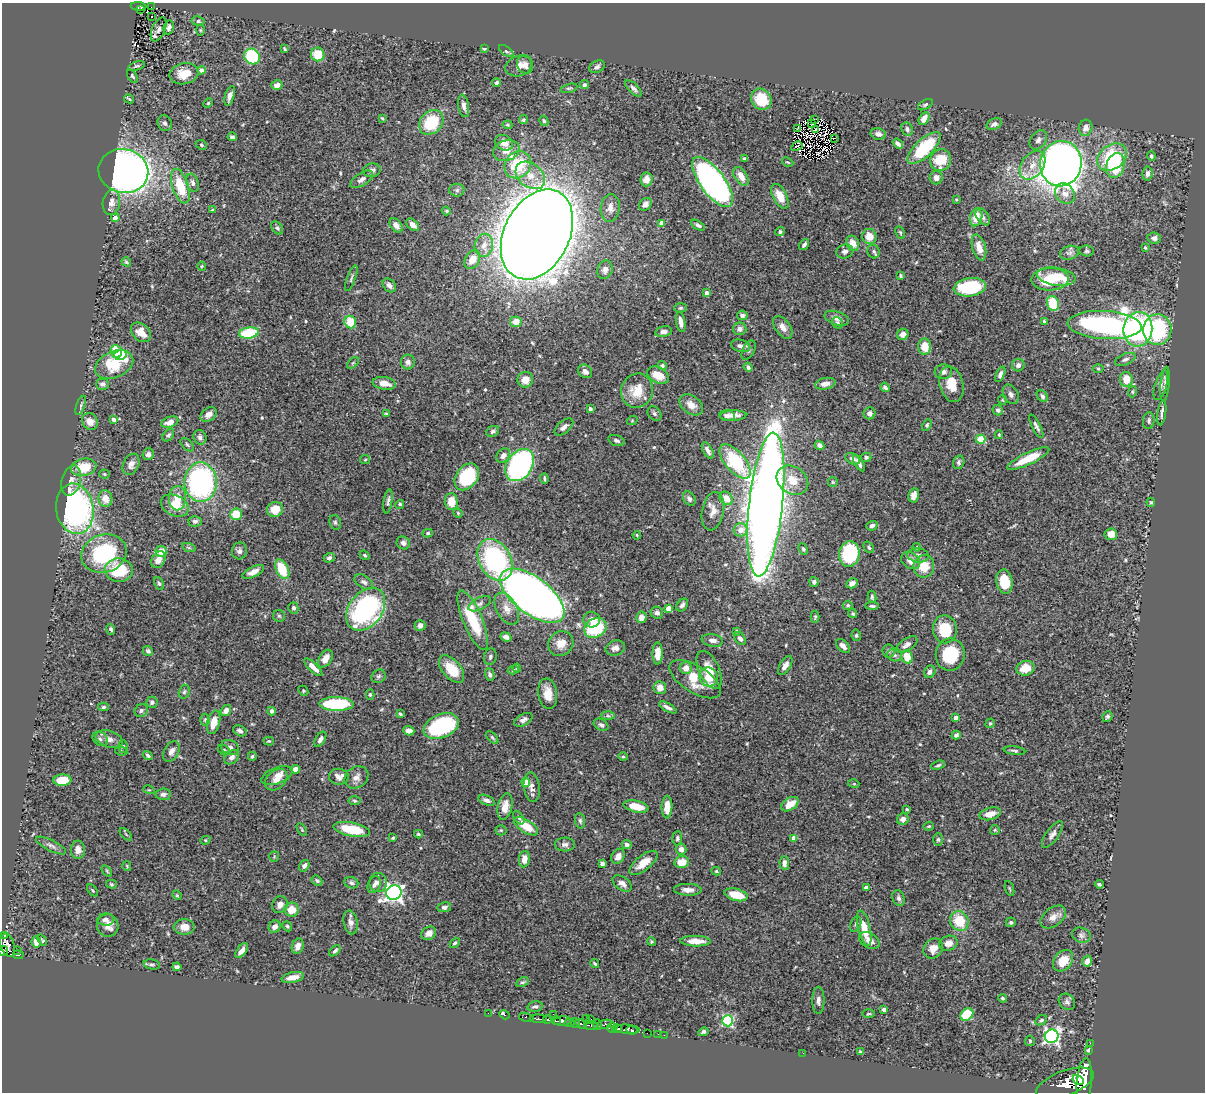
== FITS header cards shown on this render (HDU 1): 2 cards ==
NAXIS1  =                 1203
NAXIS2  =                 1090

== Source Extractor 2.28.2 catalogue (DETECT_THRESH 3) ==
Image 1203 x 1090 px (HDU 1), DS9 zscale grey, 1 PNG px = 1 image px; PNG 1207 x 1094 px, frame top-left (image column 1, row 1090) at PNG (2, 3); each listed source drawn as its Kron ellipse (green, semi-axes under 4 px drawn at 4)
Background 0.839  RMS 0.028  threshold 0.0826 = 3 sigma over >= 5 px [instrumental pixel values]
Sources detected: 535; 4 with non-positive FLUX_AUTO (blend fragments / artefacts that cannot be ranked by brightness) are neither listed nor drawn; of the other 531, the 500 brightest by FLUX_AUTO listed and drawn (31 fainter detections omitted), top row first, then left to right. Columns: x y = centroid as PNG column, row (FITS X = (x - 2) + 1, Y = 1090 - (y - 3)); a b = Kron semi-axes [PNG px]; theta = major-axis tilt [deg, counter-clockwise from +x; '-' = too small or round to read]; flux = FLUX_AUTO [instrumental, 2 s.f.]
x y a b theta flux
138 6 8 3 -4 100
151 7 2 2 - 2.7
140 9 3 2 - 15
151 16 3 2 - 2.2
198 21 6 4 -9 4.2
169 27 7 5 75 6
159 29 13 6 66 6.3
200 30 6 4 -90 2.1
285 49 4 2 - 2.2
484 49 4 3 - 2.8
506 51 8 4 -36 3.6
318 54 7 6 - 41
252 56 8 7 - 150
525 64 9 8 - 9.4
137 66 8 4 14 3.4
519 66 14 10 19 17
597 67 8 6 26 5.6
201 70 4 4 - 12
184 74 14 10 13 30
132 76 7 4 -56 3.2
496 83 4 4 - 4.2
277 85 5 5 - 10
584 85 4 4 - 5.2
569 88 9 3 14 3.3
633 88 10 5 -44 6
230 96 10 4 74 9.1
129 99 5 2 - 2.4
761 99 11 9 -56 54
208 103 5 4 - 2
925 105 8 4 30 3.4
464 106 11 5 -80 9.4
382 118 4 3 - 2.2
924 118 7 5 59 16
523 120 5 4 - 2.9
814 120 2 2 - 320
544 121 5 4 - 2.4
431 122 13 11 46 83
165 123 8 7 - 5.1
811 124 4 2 - 2.1
994 124 8 5 26 6.2
507 125 5 3 - 2.4
798 128 2 2 - 2
1086 128 8 6 74 13
907 129 7 5 -68 4.8
815 130 3 2 - 2.3
878 134 7 5 -11 6.6
232 137 4 3 - 3.6
834 138 2 2 - 3.6
1038 140 11 7 54 7.7
504 143 9 7 -28 19
898 144 6 3 -39 7.2
201 145 6 4 -24 2.5
797 146 6 3 31 2.3
924 148 21 9 43 110
506 151 13 10 18 22
1151 156 5 3 - 3.5
1112 157 16 12 38 100
745 158 4 3 - 3.3
941 160 11 10 - 49
788 162 6 4 -25 2.2
1061 164 23 20 78 2200
518 165 14 12 47 83
1033 165 16 11 54 27
1115 166 13 9 73 70
372 170 9 7 10 6.8
123 171 25 22 -15 1100
1147 173 7 5 83 5.7
530 175 16 11 -41 26
741 176 10 6 -56 19
936 178 6 6 - 9.6
362 179 13 6 33 8.5
646 179 7 6 - 14
712 182 30 12 -53 680
193 183 9 6 -72 7
180 186 18 8 -72 67
457 190 7 6 - 4.8
1065 193 11 9 -52 14
780 196 13 7 -63 29
956 199 4 3 - 1.9
111 202 13 8 80 12
645 204 7 5 46 11
610 208 14 9 83 14
213 210 4 3 - 4.2
446 211 5 4 - 2.3
976 217 9 6 77 26
983 217 9 6 -56 5.8
115 218 4 4 - 11
661 223 4 4 - 14
396 225 8 5 -51 13
413 225 7 5 -42 12
698 225 7 4 -31 4.8
277 228 7 5 -52 4
780 232 5 4 - 3.6
900 232 6 4 -63 2.8
537 234 48 32 63 6800
869 237 7 7 - 22
1154 238 7 5 -7 7.4
853 243 8 6 -67 20
804 244 6 3 56 5.4
484 245 12 9 80 16
979 247 13 6 -74 20
1145 248 4 3 - 2.1
874 251 7 6 - 4
1087 251 7 5 -8 3.8
845 252 8 7 - 6.7
1069 253 10 6 18 5.8
472 260 10 7 60 22
126 262 5 3 - 2.8
202 266 4 4 - 2
605 270 9 7 69 8.4
900 276 4 3 - 2.6
1056 277 19 9 -9 50
351 278 13 3 70 3.9
1050 279 19 11 3 79
389 285 8 5 -49 8.5
970 287 16 9 8 120
707 293 4 4 - 9.4
1053 304 7 6 - 65
681 308 6 4 2 2.8
742 315 5 4 - 4.1
837 318 13 6 -18 11
1044 321 4 3 - 2.5
350 322 6 5 - 41
516 322 6 5 - 20
681 322 10 4 -81 11
837 323 6 5 - 4
1105 325 37 14 -3 550
783 327 13 7 -54 13
740 329 7 6 - 7.5
1138 329 17 14 82 240
1157 330 15 14 - 180
141 332 11 8 -43 25
663 332 8 5 12 7.7
249 333 10 5 8 110
903 334 6 5 - 8.7
741 346 10 6 -16 8.2
925 347 8 6 -88 32
749 350 10 6 61 5.2
116 351 6 5 - 44
120 355 6 5 - 39
1125 359 11 5 23 5.6
408 362 7 7 - 8.3
353 363 7 4 44 2.4
114 364 20 13 23 78
662 365 4 4 - 3.3
1018 365 6 6 - 7.1
748 367 4 4 - 5.6
1098 369 5 3 - 2
585 371 7 6 - 8.5
943 372 8 7 - 8.9
1000 374 8 4 67 6.3
658 375 12 7 -26 25
1126 379 7 6 - 27
525 380 8 8 - 18
384 383 11 6 -9 18
102 384 6 5 - 5.9
825 384 10 5 11 12
951 384 18 12 -75 34
1165 384 17 4 85 7.2
1161 385 15 6 72 8.3
885 387 5 4 - 4.6
637 391 17 16 - 37
1132 392 6 4 77 2.5
1011 394 10 7 -61 7.2
1042 396 6 5 - 4.9
1002 400 5 4 - 2
81 405 10 4 70 3.8
691 405 13 8 -37 17
590 409 4 4 - 4.4
998 410 5 5 - 5.9
869 413 6 6 - 6.7
1162 413 13 3 83 5.6
209 414 9 6 35 13
386 414 4 3 - 1.9
654 414 8 6 -47 4.8
733 415 13 5 2 14
727 416 7 5 -7 7.8
114 420 4 4 - 8.6
90 421 9 7 -49 16
632 421 5 3 - 1.8
1149 421 8 6 84 4.8
170 422 9 5 19 13
927 425 6 4 62 3.2
1036 426 13 4 -63 5.2
564 427 11 6 40 7.7
493 431 7 5 24 4.1
168 435 7 5 50 4.5
999 435 4 3 - 2.4
200 437 7 6 - 6.2
981 439 5 4 - 72
616 441 8 5 -17 4.6
187 445 8 5 -45 3.5
819 445 5 4 - 6.9
708 450 9 4 -60 8.1
148 454 6 5 - 6.8
503 456 8 6 47 11
866 457 5 4 - 4.2
853 459 8 5 -26 6.1
1028 459 23 6 25 43
365 460 5 4 - 2.4
735 461 20 10 -50 130
959 462 7 5 70 3.9
859 463 9 3 -60 5.8
131 464 11 7 66 10
520 465 17 12 56 310
84 467 13 8 12 50
104 474 5 4 - 2.3
467 477 15 10 52 140
544 479 5 2 - 2.9
71 480 15 9 74 14
792 480 17 13 -37 32
201 482 20 16 90 400
833 482 5 5 - 2.3
914 495 7 5 76 11
178 498 12 8 88 31
726 498 7 6 - 21
105 499 8 7 - 22
689 499 8 5 -56 5.1
388 501 12 4 81 4.9
451 502 8 6 -82 29
1151 502 4 3 - 2
400 504 4 4 - 3.8
766 505 72 17 84 3900
175 506 15 10 -25 30
75 509 25 18 -80 470
275 510 8 7 - 26
713 511 19 11 80 17
458 513 5 4 - 2
236 514 6 5 - 43
195 521 6 5 - 4.8
335 522 7 5 -74 4
872 526 5 4 - 6.1
741 530 7 6 - 20
428 533 5 4 - 2.6
1111 534 6 6 - 13
637 535 4 3 - 1.9
403 543 7 6 - 7.4
869 547 6 4 -52 3.3
917 547 4 3 - 1.9
189 548 7 4 -19 2.8
803 549 6 4 -62 2.9
161 551 5 5 - 23
239 551 8 7 - 6.6
104 554 23 19 18 160
849 554 13 10 83 160
365 555 5 3 - 2.4
918 555 11 7 -7 8.2
329 558 5 5 - 4.8
158 560 9 6 62 14
495 560 22 16 -60 260
911 561 10 7 -33 19
924 566 11 10 - 37
282 569 10 6 -65 58
119 570 14 12 -4 73
253 572 12 5 25 13
364 582 10 6 -33 7
814 582 5 4 - 5.5
1004 582 12 8 -81 41
159 583 7 4 -62 3.1
852 583 6 4 29 11
532 596 38 18 -37 2000
872 597 6 3 -82 3.3
480 604 12 6 27 7.3
682 605 7 5 51 5.5
848 605 5 4 - 2.8
872 606 6 4 -3 3.6
293 608 6 5 - 4.2
668 608 4 4 - 24
366 609 24 16 52 340
507 609 17 10 -61 21
657 613 6 5 - 5.8
853 614 5 4 - 2.7
279 616 6 6 - 3.2
641 617 6 5 - 13
815 617 6 4 89 2.8
473 620 32 9 -67 89
592 620 8 8 - 10
420 625 5 5 - 6.9
595 628 12 9 28 110
111 629 5 4 - 4.6
945 629 14 12 -82 64
736 631 4 4 - 2
856 635 6 4 -79 2.9
506 637 5 4 - 10
740 638 7 5 -51 6.6
712 640 11 6 -8 10
561 644 13 12 - 21
907 645 12 6 33 9.4
843 646 8 5 -46 10
615 648 10 7 17 12
148 651 5 4 - 4.2
888 651 6 6 - 4.5
658 653 11 5 89 24
950 654 16 14 81 79
894 655 7 6 - 5.7
490 657 8 6 75 5.2
907 657 7 5 -74 30
325 659 10 6 56 17
785 666 10 5 58 11
313 667 12 4 -44 13
517 668 4 3 - 3.2
686 668 6 6 - 16
1025 668 9 7 14 31
452 669 16 9 -50 48
513 670 5 4 - 3.2
709 670 20 10 -65 32
930 672 6 5 - 6.5
490 675 6 5 - 6.2
379 676 7 6 - 4.1
708 677 9 9 - 32
695 679 29 13 -32 55
660 688 6 6 - 17
303 691 5 4 - 2.4
184 692 7 5 73 3.6
370 694 5 4 - 2.9
548 694 15 9 -82 24
152 702 6 5 - 5.2
336 704 17 7 -1 130
103 707 5 4 - 3.3
668 707 9 3 -29 6.5
141 710 7 6 - 4.8
226 710 6 5 - 11
272 711 4 4 - 7
400 714 4 3 - 2.9
608 716 7 4 -2 3.2
1107 717 6 4 54 3.7
956 718 4 4 - 11
205 720 6 5 - 2.9
523 720 10 5 29 7.7
214 722 12 6 75 26
990 723 5 4 - 2.7
601 725 8 5 -32 4.6
441 726 18 11 22 170
240 731 7 5 -28 6.2
409 731 5 4 - 13
956 735 4 3 - 4.2
492 737 7 4 -47 2.9
100 739 8 6 -39 6
109 739 14 8 -17 14
320 739 8 4 59 7.5
269 741 5 4 - 2.2
123 746 6 5 - 3.1
230 747 9 7 -24 7.1
224 750 6 5 - 4
121 751 6 4 -10 3
171 751 11 7 61 9.5
1014 751 11 4 -7 4
148 755 5 3 - 3.4
252 756 4 4 - 2.8
232 757 8 6 40 10
623 757 4 4 - 2.2
938 765 7 4 19 3.1
295 769 4 4 - 10
277 775 16 8 20 15
339 777 10 8 -6 11
356 777 12 10 36 12
62 780 9 6 4 36
276 780 12 9 40 16
526 782 4 4 - 48
854 784 5 3 - 1.8
532 787 14 8 -82 11
149 790 5 3 - 1.9
163 794 8 5 4 5.6
487 800 8 5 -22 6.7
354 801 6 4 -5 2.7
790 804 9 6 33 22
505 806 13 7 77 20
636 806 13 5 -12 34
667 807 11 5 88 22
907 809 3 3 - 2.4
990 814 11 6 15 17
519 818 7 4 -54 3.2
903 819 6 5 - 9.1
580 821 8 5 -82 3.7
526 826 14 6 -33 43
929 826 5 4 - 2.4
352 829 18 7 -11 64
302 830 7 4 -59 2.6
501 830 5 5 - 2.6
995 830 5 5 - 2.5
126 834 8 3 -45 2
418 834 4 3 - 2.5
1052 835 16 6 54 9
393 838 3 3 - 2.9
677 838 7 5 85 4.3
794 838 4 4 - 11
938 839 6 5 - 3.3
205 840 5 4 - 2.6
565 844 10 7 1 6.9
627 845 5 4 - 6.6
51 846 16 5 -26 6.7
681 849 5 5 - 11
78 850 9 7 88 12
274 856 5 4 - 2.3
618 856 8 6 61 13
524 859 8 5 83 16
682 862 7 6 - 26
644 863 17 7 38 25
784 863 7 4 -87 7.6
602 864 4 4 - 7.1
127 866 5 3 - 1.9
304 866 6 5 - 6.2
107 871 6 3 -54 2.3
716 871 5 4 - 2.8
317 881 6 4 -39 3.1
378 882 9 8 - 7.9
351 883 7 5 -21 4.4
622 883 11 6 -36 9.1
111 884 5 4 - 2.4
1099 884 4 3 - 3.9
374 885 9 6 66 6.3
866 887 4 3 - 7
1009 888 8 3 -71 2.1
93 890 7 3 -51 2.2
688 890 14 6 -1 12
394 893 8 7 - 840
177 895 5 4 - 1.8
736 895 12 6 -15 41
899 898 8 6 -70 6.4
280 905 8 7 - 10
444 907 7 5 8 5.4
292 910 7 7 - 27
1053 917 14 9 38 13
106 920 8 6 1 7
959 921 10 9 - 54
351 922 12 7 -78 9
1011 922 5 4 - 3.1
856 924 8 5 68 3.8
108 925 11 11 - 18
287 926 5 4 - 3.3
184 927 10 7 -2 19
275 927 6 5 - 10
864 928 18 6 -76 32
429 933 8 6 29 9.5
4 935 3 2 - 28
1081 935 9 7 -20 6.4
42 940 6 4 -52 3.6
869 940 11 7 -31 12
695 941 15 5 -2 21
36 942 5 4 - 11
651 942 4 4 - 2.5
455 943 6 4 48 3.7
948 943 9 7 19 14
8 945 12 6 -72 730
298 946 8 5 69 11
933 949 11 9 48 18
18 950 3 2 - 6.1
3 951 5 4 - 440
242 951 9 4 52 11
335 951 7 4 41 4.3
18 955 5 3 - 140
1063 961 12 8 50 32
1087 961 5 4 - 8.4
152 964 8 5 -11 3.8
595 964 4 3 - 2.9
177 967 4 4 - 4.7
293 977 11 5 11 17
522 982 7 4 25 3.2
1003 998 4 3 - 3.2
818 1000 13 6 90 7.5
1067 1002 9 7 -48 5.7
535 1007 7 5 13 5.3
884 1010 4 3 - 5.9
488 1013 2 2 - 7.4
553 1014 2 2 - 22
869 1014 6 3 1 2.1
967 1014 7 5 37 67
504 1015 5 3 - 11
526 1017 7 3 -13 110
586 1018 2 2 - 69
538 1019 8 3 -2 680
591 1019 2 2 - 14
547 1020 4 3 - 450
1041 1020 6 4 28 3.2
556 1021 5 3 - 360
562 1021 9 4 3 1300
728 1021 5 5 - 200
569 1023 5 3 - 140
575 1023 5 3 - 82
581 1024 6 4 -27 530
598 1024 5 4 - 330
604 1024 8 3 19 240
591 1025 7 3 -6 420
612 1028 5 5 - 210
617 1029 5 4 - 540
627 1029 13 4 -4 870
632 1030 6 3 -7 350
703 1032 5 4 - 4
647 1033 2 2 - 13
658 1034 2 2 - 14
664 1035 2 2 - 10
1052 1036 7 6 - 510
1030 1041 5 5 - 2.7
1090 1043 2 2 - 9.2
1088 1050 4 3 - 4.2
860 1052 4 3 - 3
803 1053 2 2 - 4.1
1078 1080 6 4 -28 1100
1084 1082 24 7 86 5100
1065 1083 30 12 20 6200
At the frame edge (FLAGS 8, measured only in part): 1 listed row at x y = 3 951
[31 fainter detections neither listed nor drawn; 4 non-positive-flux detections neither listed nor drawn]